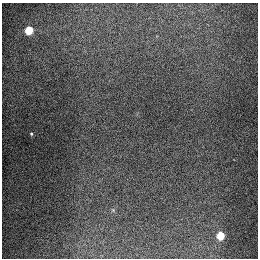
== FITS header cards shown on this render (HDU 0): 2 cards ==
NAXIS1  =                  256
NAXIS2  =                  256

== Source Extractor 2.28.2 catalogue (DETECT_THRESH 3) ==
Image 256 x 256 px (HDU 0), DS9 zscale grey, 1 PNG px = 1 image px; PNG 260 x 260 px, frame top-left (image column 1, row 256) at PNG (2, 3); no overlay
Background 1310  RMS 27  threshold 81.8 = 3 sigma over >= 5 px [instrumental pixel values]
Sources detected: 3; all 3 listed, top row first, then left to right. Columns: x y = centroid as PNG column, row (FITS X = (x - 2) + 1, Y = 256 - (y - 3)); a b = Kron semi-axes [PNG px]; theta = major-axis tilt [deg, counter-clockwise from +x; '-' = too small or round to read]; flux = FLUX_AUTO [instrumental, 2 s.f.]
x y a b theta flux
29 30 5 5 - 91000
31 134 4 3 - 2200
220 236 5 5 - 70000